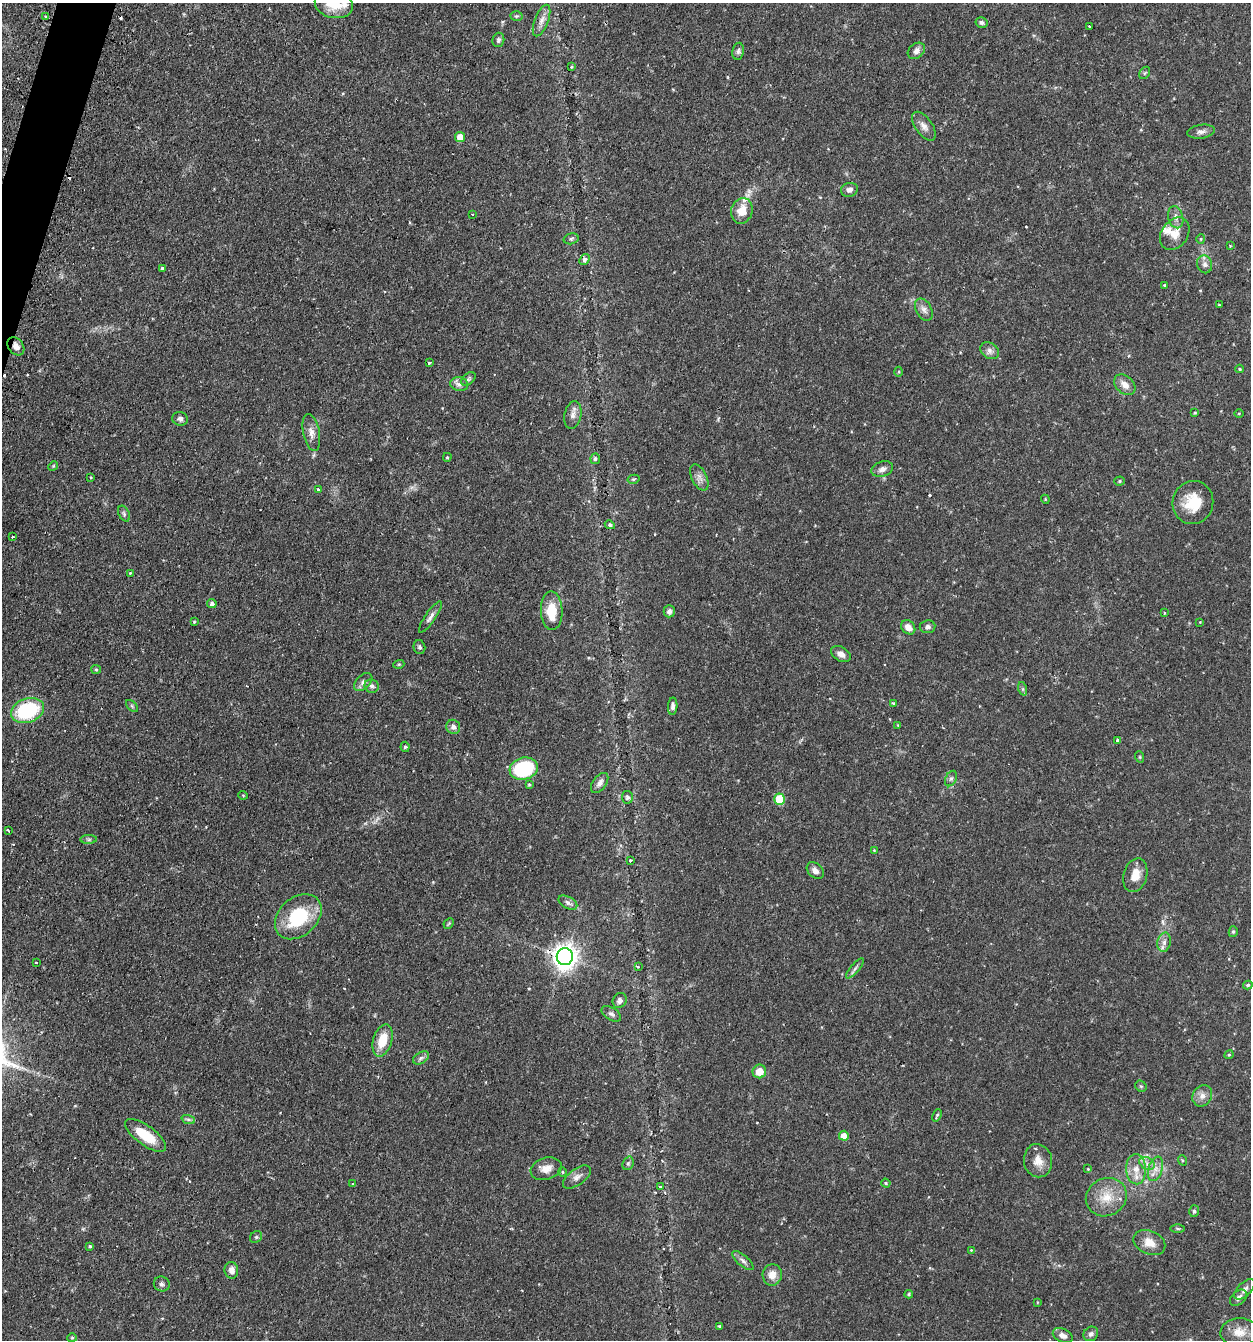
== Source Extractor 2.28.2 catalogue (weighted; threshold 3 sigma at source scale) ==
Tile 11 of 4 x 4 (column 3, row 3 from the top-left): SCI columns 2659-3907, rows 1375-2712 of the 5447 x 5425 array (HDU 1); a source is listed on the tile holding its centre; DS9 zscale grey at full resolution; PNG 1253 x 1342 px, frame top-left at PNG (2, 3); each listed source drawn as its Kron ellipse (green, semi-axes under 4 px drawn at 4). Shown black and unused: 1% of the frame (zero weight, under 2 of 3 exposures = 4% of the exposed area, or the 3 px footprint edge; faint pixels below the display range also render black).
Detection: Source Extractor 2.28.2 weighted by HDU 2 'WHT'; one run over the whole footprint, this tile lists its part. Background 0.0992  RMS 0.0055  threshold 0.0249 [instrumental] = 3 sigma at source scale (4.5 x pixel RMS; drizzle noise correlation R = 1.50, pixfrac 1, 0.05/0.05 arcsec/px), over >= 5 px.
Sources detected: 165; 1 too faint to see at this stretch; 10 cosmic-ray / hot-pixel residue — neither listed nor drawn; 5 inside a brighter listed object's ellipse — not listed separately; the other 149 listed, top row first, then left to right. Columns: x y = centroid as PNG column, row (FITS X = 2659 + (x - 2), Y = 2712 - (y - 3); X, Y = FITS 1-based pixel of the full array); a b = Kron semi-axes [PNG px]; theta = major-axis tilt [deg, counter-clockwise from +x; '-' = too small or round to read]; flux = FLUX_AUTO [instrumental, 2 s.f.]
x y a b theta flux
334 4 19 14 -13 14
516 16 6 5 - 0.8
46 17 3 3 - 1.7
542 20 17 7 69 3.6
982 23 6 5 - 1.3
1090 26 3 3 - 1.2
498 40 7 6 - 1.5
738 51 8 6 80 1.5
916 51 9 7 39 2.3
571 67 4 3 - 0.6
1145 73 7 4 59 0.85
924 126 16 8 -55 3.6
1201 132 14 7 8 2.6
460 137 5 5 - 6.7
849 190 8 7 - 2
742 211 13 10 74 8.2
472 215 3 2 - 0.62
1176 217 11 7 -75 2.8
1175 234 18 13 54 7.8
571 239 7 5 15 1
1201 239 5 4 - 0.61
1230 246 4 4 - 0.45
585 259 6 5 - 1.4
1205 264 9 7 -74 2.2
162 268 4 3 - 0.93
1165 285 4 3 - 0.69
1219 305 3 3 - 0.45
924 310 12 7 -61 2.8
16 346 10 7 -50 3.2
990 351 10 7 -33 2.3
429 363 3 3 - 2
1240 369 4 3 - 0.72
899 372 5 3 - 0.51
469 379 8 5 41 1.1
459 384 9 7 -11 2.3
1125 385 12 8 -42 4.1
1195 413 4 3 - 0.54
1239 413 5 3 - 0.47
573 415 14 8 78 3
180 419 8 6 -19 1.7
311 433 19 8 -79 3.8
447 457 4 3 - 0.64
595 459 5 5 - 1.2
53 466 5 4 - 0.55
882 469 11 7 18 2.6
699 477 14 7 -64 2.9
91 478 3 2 - 0.44
634 479 6 4 12 0.84
1120 481 5 4 - 0.68
318 489 4 3 - 0.7
1045 499 4 3 - 0.48
1193 502 21 20 - 15
124 514 8 5 -64 1.2
610 525 5 4 - 1.2
13 537 3 3 - 1.2
130 573 3 2 - 0.49
212 604 5 4 - 1.7
552 611 19 11 -89 13
669 611 6 5 - 2
1164 613 3 3 - 0.52
430 617 18 5 56 2.5
194 622 3 3 - 0.62
1200 622 3 3 - 0.36
908 627 8 6 -45 4.2
928 627 8 6 7 1.7
419 647 7 5 -76 1.2
841 654 10 7 -30 3.2
399 664 5 3 - 0.57
96 669 5 4 - 0.69
363 682 11 7 44 2.3
372 686 7 6 - 1.7
1023 689 7 4 -72 0.9
893 703 4 3 - 0.61
132 706 7 4 -46 0.85
673 706 9 4 87 1.7
27 710 17 12 20 40
898 725 4 4 - 0.46
453 727 7 7 - 2.3
1117 740 3 3 - 1.1
405 747 5 4 - 1.1
1140 757 6 3 -71 0.62
524 769 14 11 16 39
951 779 8 5 62 1.4
600 783 11 6 53 2.6
529 785 4 4 - 0.73
243 795 5 3 - 0.43
627 797 6 5 - 1.2
780 799 5 5 - 21
8 831 4 2 - 0.74
89 839 8 4 1 1.1
874 850 4 4 - 0.44
630 860 3 3 - 1
815 871 10 7 -41 2.9
1135 875 17 12 74 7.1
568 903 10 6 -30 1.8
298 917 26 19 42 32
449 923 6 4 46 0.68
1233 932 5 4 - 0.93
1164 942 10 6 78 2.6
565 957 8 8 - 510
36 963 3 2 - 0.85
638 967 4 4 - 0.95
855 968 12 4 49 1.6
1248 985 5 4 - 0.84
620 1000 8 6 60 2.2
611 1014 11 6 -33 1.7
383 1040 16 9 74 12
1229 1055 5 4 - 0.65
421 1058 9 5 31 1.5
759 1071 7 6 - 7.2
1141 1086 6 5 - 0.79
1202 1096 11 9 57 3.4
937 1115 6 4 67 0.8
188 1119 7 4 -19 1.1
146 1135 24 9 -36 16
844 1136 5 5 - 6
1182 1160 5 3 - 0.57
1038 1161 17 14 -80 6.3
628 1163 7 5 68 1
1147 1163 8 6 -30 2.5
546 1169 16 11 16 5.4
1088 1169 4 3 - 0.4
1136 1169 15 10 -87 6
1155 1169 12 7 72 4
562 1172 4 4 - 0.57
577 1177 16 8 36 3.1
886 1183 5 4 - 0.62
353 1184 3 3 - 0.48
660 1187 3 3 - 1.6
1106 1197 21 18 29 12
1194 1211 6 5 - 1.2
1177 1228 7 3 -1 0.73
256 1237 6 5 - 0.94
1149 1243 16 11 -24 6.1
90 1246 4 4 - 0.75
971 1250 3 3 - 0.4
743 1261 13 5 -41 2
231 1270 8 7 - 3.5
772 1275 11 9 84 5
162 1284 8 7 - 1.7
1244 1289 13 6 45 2.5
909 1294 4 4 - 0.61
1238 1298 10 6 41 2.5
1037 1302 4 2 - 0.39
720 1326 4 3 - 0.7
1239 1332 19 14 4 7.4
1091 1334 8 7 - 1.7
1063 1336 10 6 -26 2.7
72 1338 5 4 - 0.63
Overlapping masked pixels (flux is a lower limit): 2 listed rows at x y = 16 346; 565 957
Isophote crosses this tile's border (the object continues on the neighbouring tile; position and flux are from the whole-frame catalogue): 1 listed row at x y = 334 4